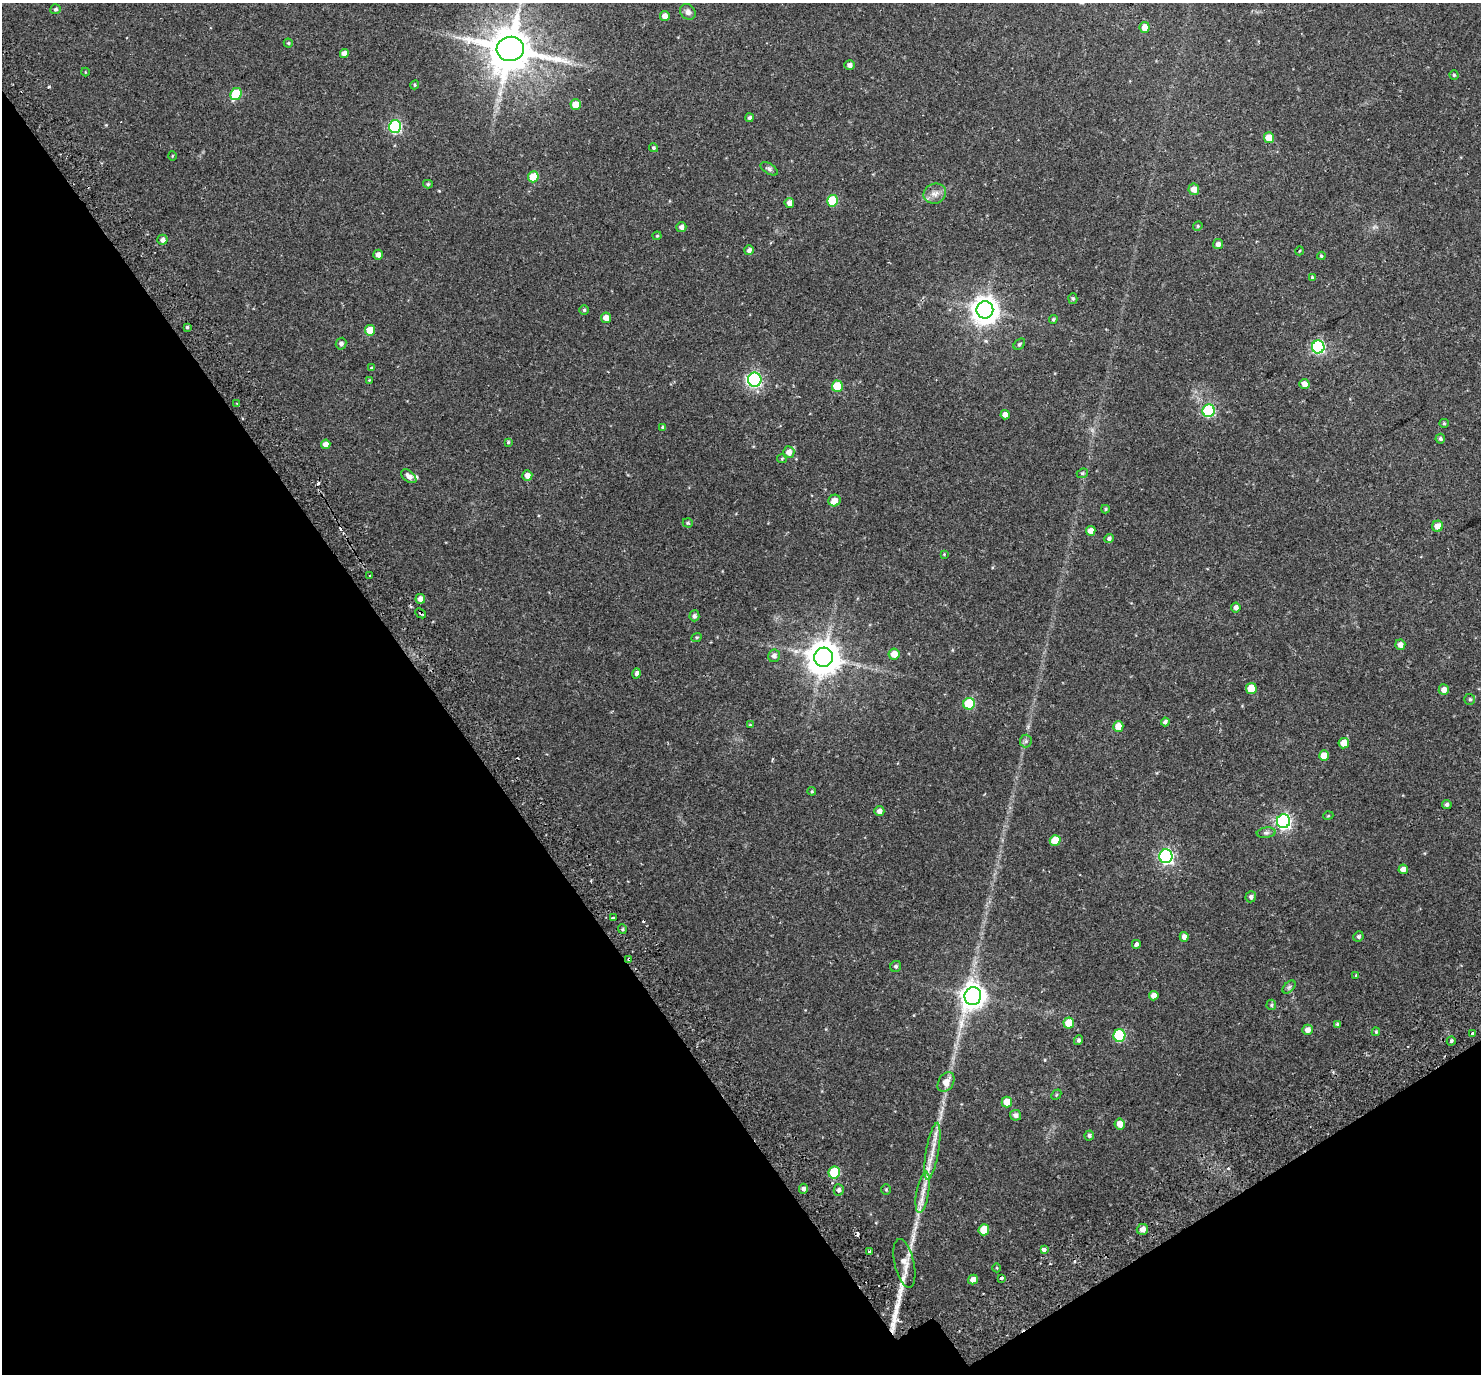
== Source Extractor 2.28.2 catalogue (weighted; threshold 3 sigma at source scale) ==
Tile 14 of 4 x 4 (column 2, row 4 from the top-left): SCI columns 1548-3026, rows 219-1590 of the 6057 x 5985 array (HDU 1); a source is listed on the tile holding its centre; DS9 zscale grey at full resolution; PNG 1483 x 1376 px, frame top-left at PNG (2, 3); each listed source drawn as its Kron ellipse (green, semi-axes under 4 px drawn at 4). Shown black and unused: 34% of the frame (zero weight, under 2 of 3 exposures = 5% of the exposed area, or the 3 px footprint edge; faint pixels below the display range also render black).
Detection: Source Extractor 2.28.2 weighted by HDU 2 'WHT'; one run over the whole footprint, this tile lists its part. Background 0.106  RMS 0.0059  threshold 0.0263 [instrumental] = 3 sigma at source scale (4.5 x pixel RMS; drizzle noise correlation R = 1.50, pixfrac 1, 0.0396/0.0396 arcsec/px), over >= 5 px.
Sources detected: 159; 1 inside a brighter object's white glare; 11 cosmic-ray / hot-pixel residue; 3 long thin detections or spike segments (spike, bleed or trail) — neither listed nor drawn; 3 inside a brighter listed object's ellipse — not listed separately; the other 141 listed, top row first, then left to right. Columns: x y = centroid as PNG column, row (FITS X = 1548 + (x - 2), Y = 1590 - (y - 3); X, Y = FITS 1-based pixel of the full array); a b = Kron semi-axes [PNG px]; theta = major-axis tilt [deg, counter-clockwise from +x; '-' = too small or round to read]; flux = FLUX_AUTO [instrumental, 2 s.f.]
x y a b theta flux
56 9 5 5 - 1.1
688 12 8 7 - 2.2
665 16 5 5 - 3.3
1145 27 5 5 - 4
288 43 4 4 - 0.68
510 49 13 12 - 2400
344 53 4 4 - 3.4
849 65 5 5 - 2.1
85 72 4 3 - 0.38
1454 75 4 4 - 0.72
415 85 5 4 - 0.66
236 94 6 5 - 26
576 105 5 5 - 6.8
749 118 4 4 - 1.1
395 126 6 6 - 65
1269 138 5 5 - 6.8
653 148 4 4 - 0.93
172 156 5 3 - 0.46
769 169 9 5 -32 1.2
533 177 5 5 - 13
428 184 5 4 - 0.78
1194 189 6 5 - 4.1
935 194 11 10 - 3.6
832 201 6 5 - 22
789 203 5 5 - 3.3
1198 226 5 4 - 0.67
681 227 5 5 - 2.3
657 236 4 4 - 0.54
162 240 5 5 - 1.9
1218 244 5 4 - 2.1
749 250 5 4 - 1.7
1299 251 4 3 - 0.43
378 255 5 4 - 2.5
1321 256 4 3 - 0.73
1312 277 4 4 - 0.52
1073 299 5 4 - 0.93
584 310 5 5 - 0.74
985 310 8 8 - 580
606 318 5 5 - 4
1053 319 4 4 - 0.71
187 327 3 3 - 0.63
370 330 5 5 - 8.6
341 344 6 5 - 1.5
1019 344 6 4 42 0.9
1318 347 6 6 - 80
371 368 4 4 - 0.52
369 380 4 4 - 0.42
755 380 7 6 - 87
1304 384 5 5 - 3.6
837 386 5 5 - 16
237 404 3 2 - 0.51
1209 411 6 6 - 50
1005 415 5 4 - 3.3
1444 423 5 4 - 0.61
663 427 4 3 - 0.78
1440 439 5 4 - 1.2
508 442 4 4 - 0.68
326 444 5 4 - 3.5
789 452 6 5 - 3.5
782 459 5 4 - 0.66
1082 473 6 4 22 0.8
527 475 5 5 - 3.4
409 476 9 5 -40 2.8
835 500 6 5 - 3.7
1105 509 4 4 - 0.6
688 523 5 4 - 0.81
1437 526 5 5 - 4.9
1091 531 5 5 - 3.7
1109 538 5 4 - 1.4
944 554 3 3 - 0.4
370 576 3 2 - 1
420 599 5 5 - 3.3
1236 607 5 4 - 2.4
421 613 6 3 -41 1
694 616 5 5 - 1.6
697 637 5 4 - 0.65
1400 645 5 5 - 2.7
894 654 5 5 - 6.2
774 656 6 6 - 2.2
823 657 9 9 - 1100
636 673 5 4 - 1.5
1251 688 5 5 - 9.1
1444 690 5 5 - 3.4
1470 699 5 5 - 0.99
969 704 6 6 - 27
1165 722 4 4 - 1.3
750 725 4 4 - 0.53
1118 726 5 5 - 5.9
1026 741 6 6 - 1.2
1344 743 5 5 - 6.9
1324 756 5 5 - 6.9
812 791 4 4 - 0.56
1447 804 4 4 - 1.3
879 811 5 4 - 2.4
1328 816 5 3 - 0.45
1284 821 7 6 - 130
1266 833 9 5 7 1.3
1055 840 5 5 - 7.9
1166 856 7 6 - 120
1403 869 5 4 - 2.8
1251 897 5 5 - 1.4
613 918 4 3 - 2.2
622 929 5 4 - 0.78
1358 936 5 5 - 1.1
1184 937 5 4 - 2.7
1136 944 4 3 - 2.9
629 959 4 3 - 1.7
896 966 6 5 - 1.1
1356 976 3 3 - 0.67
1289 987 8 4 45 1
973 996 9 8 - 450
1154 996 5 4 - 3.7
1271 1005 5 4 - 0.82
1069 1023 5 5 - 11
1337 1024 4 4 - 0.69
1307 1030 5 5 - 3.2
1376 1032 4 3 - 0.61
1473 1034 3 3 - 5.5
1119 1035 6 6 - 44
1079 1040 5 4 - 1.2
1451 1041 4 4 - 0.87
946 1082 10 7 59 5.4
1056 1095 6 4 47 0.65
1007 1102 5 5 - 8.1
1016 1115 6 5 - 1.7
1120 1124 5 5 - 4.2
1089 1135 5 4 - 1.1
932 1151 29 6 80 7
834 1172 6 5 - 23
803 1189 5 4 - 1.6
886 1189 5 4 - 0.67
839 1190 6 5 - 1.4
923 1192 21 6 80 5.2
1142 1229 6 5 - 3.7
984 1230 5 5 - 12
1044 1249 4 3 - 3.4
869 1251 3 2 - 0.95
904 1263 25 9 -77 5.9
997 1268 4 3 - 0.42
1001 1278 4 3 - 1.8
973 1280 5 4 - 3.7
Overlapping masked pixels (flux is a lower limit): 3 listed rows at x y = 510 49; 421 613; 629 959